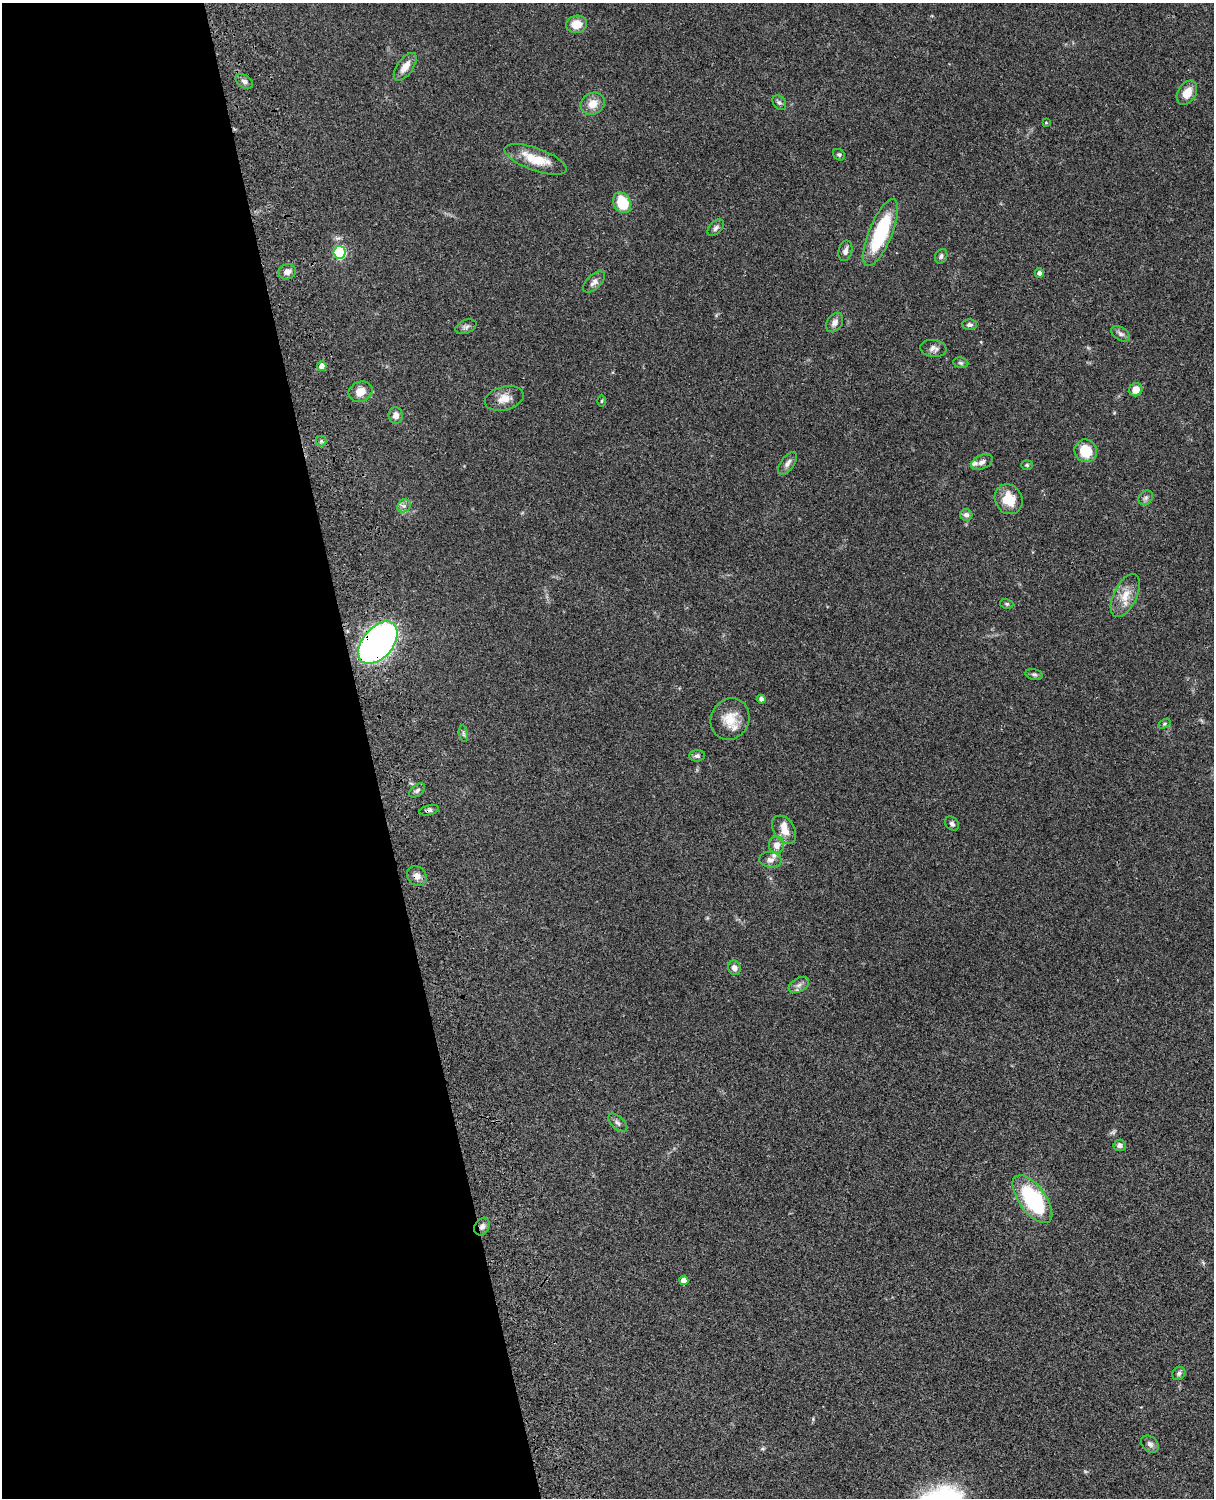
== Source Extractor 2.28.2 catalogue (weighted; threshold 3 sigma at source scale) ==
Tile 5 of 4 x 3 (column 1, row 2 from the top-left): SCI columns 122-1333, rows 1773-3268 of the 5088 x 4927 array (HDU 1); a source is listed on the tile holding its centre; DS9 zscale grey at full resolution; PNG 1216 x 1500 px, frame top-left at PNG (2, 3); each listed source drawn as its Kron ellipse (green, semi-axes under 4 px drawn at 4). Shown black and unused: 30% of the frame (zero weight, under 3 of 4 exposures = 6% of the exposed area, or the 3 px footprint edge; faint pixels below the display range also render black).
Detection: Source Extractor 2.28.2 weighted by HDU 2 'WHT'; one run over the whole footprint, this tile lists its part. Background 0.0925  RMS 0.0062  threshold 0.0279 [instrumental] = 3 sigma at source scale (4.5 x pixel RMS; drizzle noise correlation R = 1.50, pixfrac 1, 0.05/0.05 arcsec/px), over >= 5 px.
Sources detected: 67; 3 inside a brighter listed object's ellipse — not listed separately; the other 64 listed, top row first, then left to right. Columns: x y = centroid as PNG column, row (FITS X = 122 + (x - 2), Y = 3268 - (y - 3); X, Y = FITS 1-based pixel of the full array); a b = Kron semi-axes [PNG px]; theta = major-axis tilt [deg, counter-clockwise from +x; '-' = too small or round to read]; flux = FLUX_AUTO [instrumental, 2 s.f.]
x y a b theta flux
577 24 10 8 10 8.9
405 67 16 8 54 6
244 81 9 6 -32 2
1187 93 13 9 59 8.1
779 103 8 5 -48 1.5
593 104 12 10 27 7.5
1046 123 4 2 - 0.44
839 155 6 5 - 1
535 159 33 11 -20 16
622 203 11 8 -61 20
716 228 10 6 46 1.9
881 233 36 11 68 44
845 251 10 7 76 2.9
339 252 6 6 - 63
941 256 7 5 63 1.6
287 272 9 7 15 3.8
1039 273 4 4 - 2.5
594 282 13 7 44 3.2
835 323 10 7 56 3.2
970 325 7 5 0 1.8
466 327 11 6 22 2
1121 334 10 6 -33 2.1
933 348 13 8 -6 3.2
961 363 8 5 -7 1.2
322 366 5 4 - 4.2
1136 390 7 6 - 5.2
361 392 12 10 23 7.9
504 398 20 12 14 7.1
602 401 5 3 - 0.6
396 415 8 7 - 3.6
321 441 5 5 - 1.1
1086 451 11 11 - 16
982 462 11 7 25 2.7
787 463 13 6 54 3
1027 465 6 5 - 0.84
1146 498 8 6 46 1.7
1009 499 15 13 -60 12
404 506 7 6 - 2.2
966 515 6 5 - 2
1125 596 23 11 64 9.2
1007 604 6 5 - 1
378 643 25 15 50 290
1034 674 9 5 -14 1.3
761 699 4 4 - 2.4
730 719 21 19 64 12
1164 724 6 4 32 0.83
463 734 8 4 -82 1.1
697 756 8 5 3 1.7
417 790 9 5 38 1.7
429 810 10 5 12 1.5
952 824 8 6 -49 1.5
784 830 15 10 -57 7.4
776 845 8 7 - 5
770 860 11 7 -8 3.1
417 876 10 9 - 3.8
734 968 7 6 - 2.6
799 985 11 7 30 2.9
618 1123 11 6 -41 2.3
1120 1145 6 6 - 2.2
1032 1199 28 13 -53 56
482 1227 9 7 58 2.5
684 1280 4 4 - 5.1
1179 1373 7 6 - 1.6
1150 1444 10 7 -41 2.2
Overlapping masked pixels (flux is a lower limit): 4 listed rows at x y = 378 643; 429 810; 417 876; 482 1227